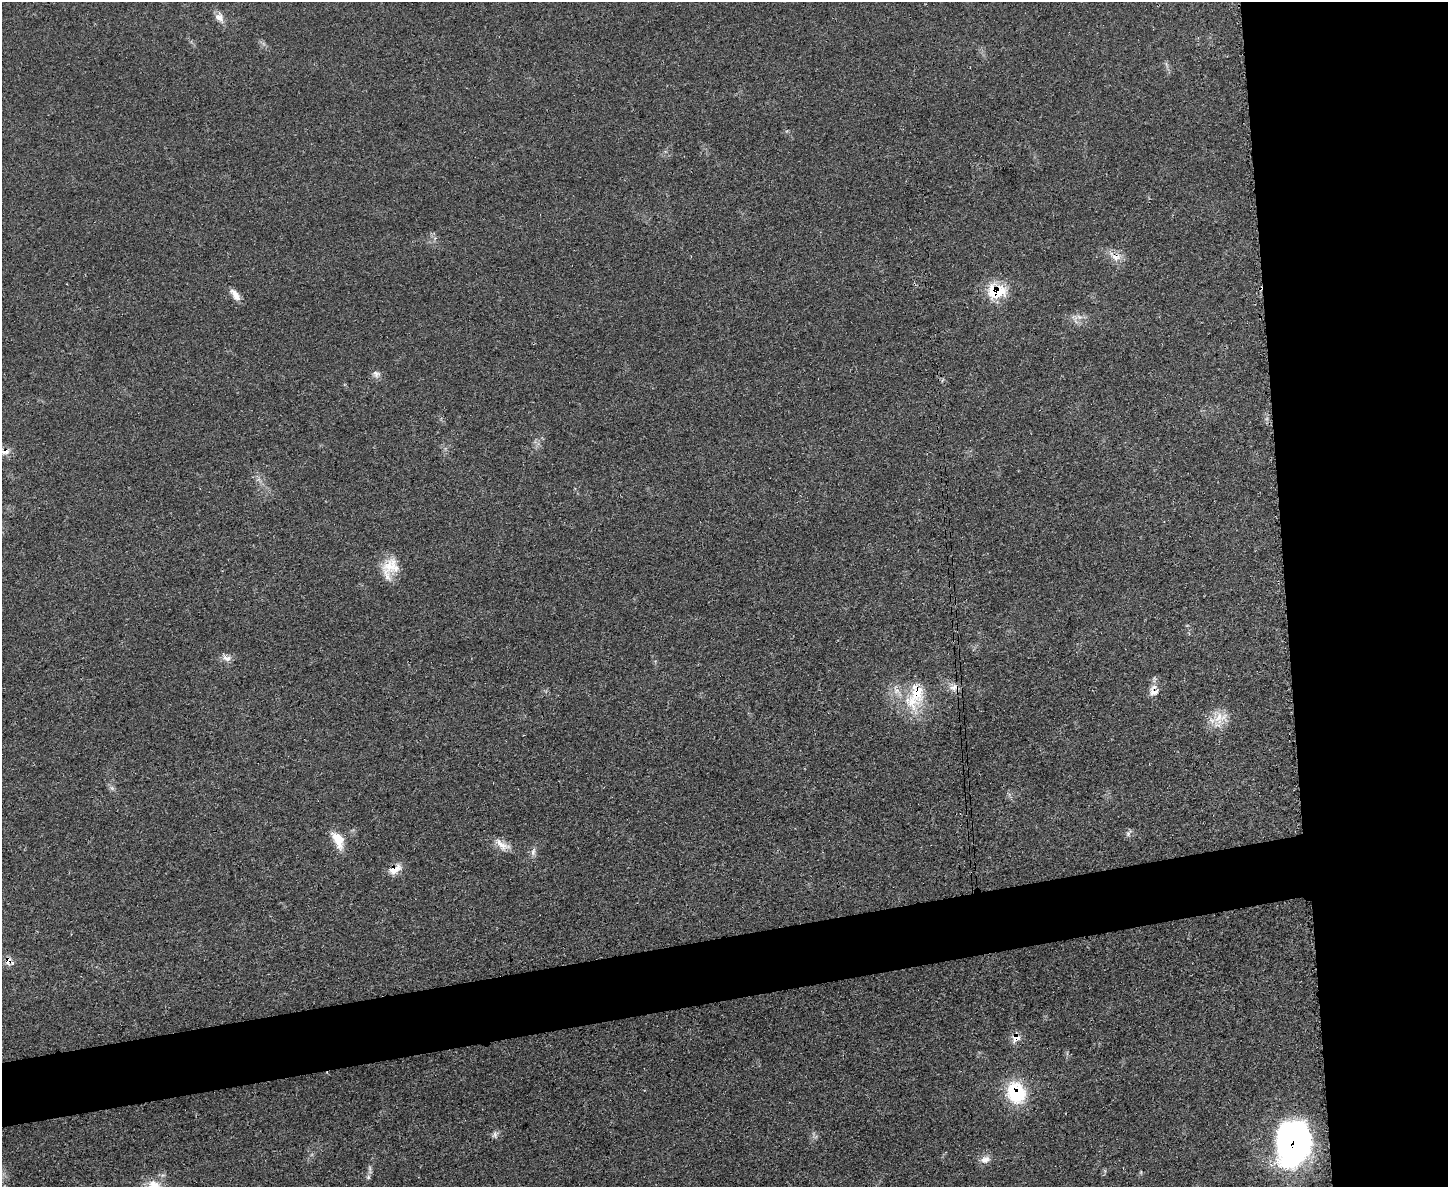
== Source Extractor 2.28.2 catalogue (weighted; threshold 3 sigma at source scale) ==
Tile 6 of 3 x 4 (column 3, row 2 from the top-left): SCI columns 3048-4493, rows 2388-3572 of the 4748 x 4760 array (HDU 1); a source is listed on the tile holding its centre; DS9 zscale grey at full resolution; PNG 1450 x 1189 px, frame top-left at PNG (2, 2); no overlay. Shown black and unused: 16% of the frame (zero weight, under 3 of 4 exposures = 2% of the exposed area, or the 3 px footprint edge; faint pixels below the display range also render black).
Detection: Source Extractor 2.28.2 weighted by HDU 2 'WHT'; one run over the whole footprint, this tile lists its part. Background 0.0464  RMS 0.0051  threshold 0.0228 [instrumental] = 3 sigma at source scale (4.5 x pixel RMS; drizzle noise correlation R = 1.50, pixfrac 1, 0.05/0.05 arcsec/px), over >= 5 px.
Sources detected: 29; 1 inside a brighter object's white glare — not listed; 1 inside a brighter listed object's ellipse — not listed separately; the other 27 listed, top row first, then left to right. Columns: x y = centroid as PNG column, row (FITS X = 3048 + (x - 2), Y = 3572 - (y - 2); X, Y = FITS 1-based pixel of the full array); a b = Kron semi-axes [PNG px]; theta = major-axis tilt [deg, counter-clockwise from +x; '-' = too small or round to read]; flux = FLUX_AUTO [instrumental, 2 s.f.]
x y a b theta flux
219 17 12 10 -48 3.8
1115 256 22 9 -24 5.6
996 291 25 18 6 18
235 295 16 7 -53 4
1080 317 7 4 17 1.6
1075 320 15 4 -83 1.8
376 374 11 9 -34 2.4
4 452 20 7 3 4.4
390 568 27 18 66 12
227 658 13 8 -18 2.9
954 688 15 9 -6 4
1154 692 14 8 12 3.3
916 696 40 20 71 23
1219 717 22 14 80 9.2
112 788 8 5 -45 1.3
1128 834 6 6 - 1.3
338 840 21 12 -64 9.6
502 845 23 10 -33 5.5
533 852 13 6 77 2.1
395 869 18 9 34 5.8
9 961 10 9 - 4.2
1016 1037 9 9 - 5.3
1016 1093 23 19 -64 30
495 1135 10 7 77 1.7
1293 1145 47 36 71 130
985 1159 14 10 15 3.6
368 1177 7 5 62 1.1
Overlapping masked pixels (flux is a lower limit): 11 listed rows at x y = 1115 256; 996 291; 4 452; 954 688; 1154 692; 916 696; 395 869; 9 961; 1016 1037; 1016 1093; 1293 1145
Isophote crosses this tile's border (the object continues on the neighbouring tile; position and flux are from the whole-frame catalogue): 1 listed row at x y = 4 452